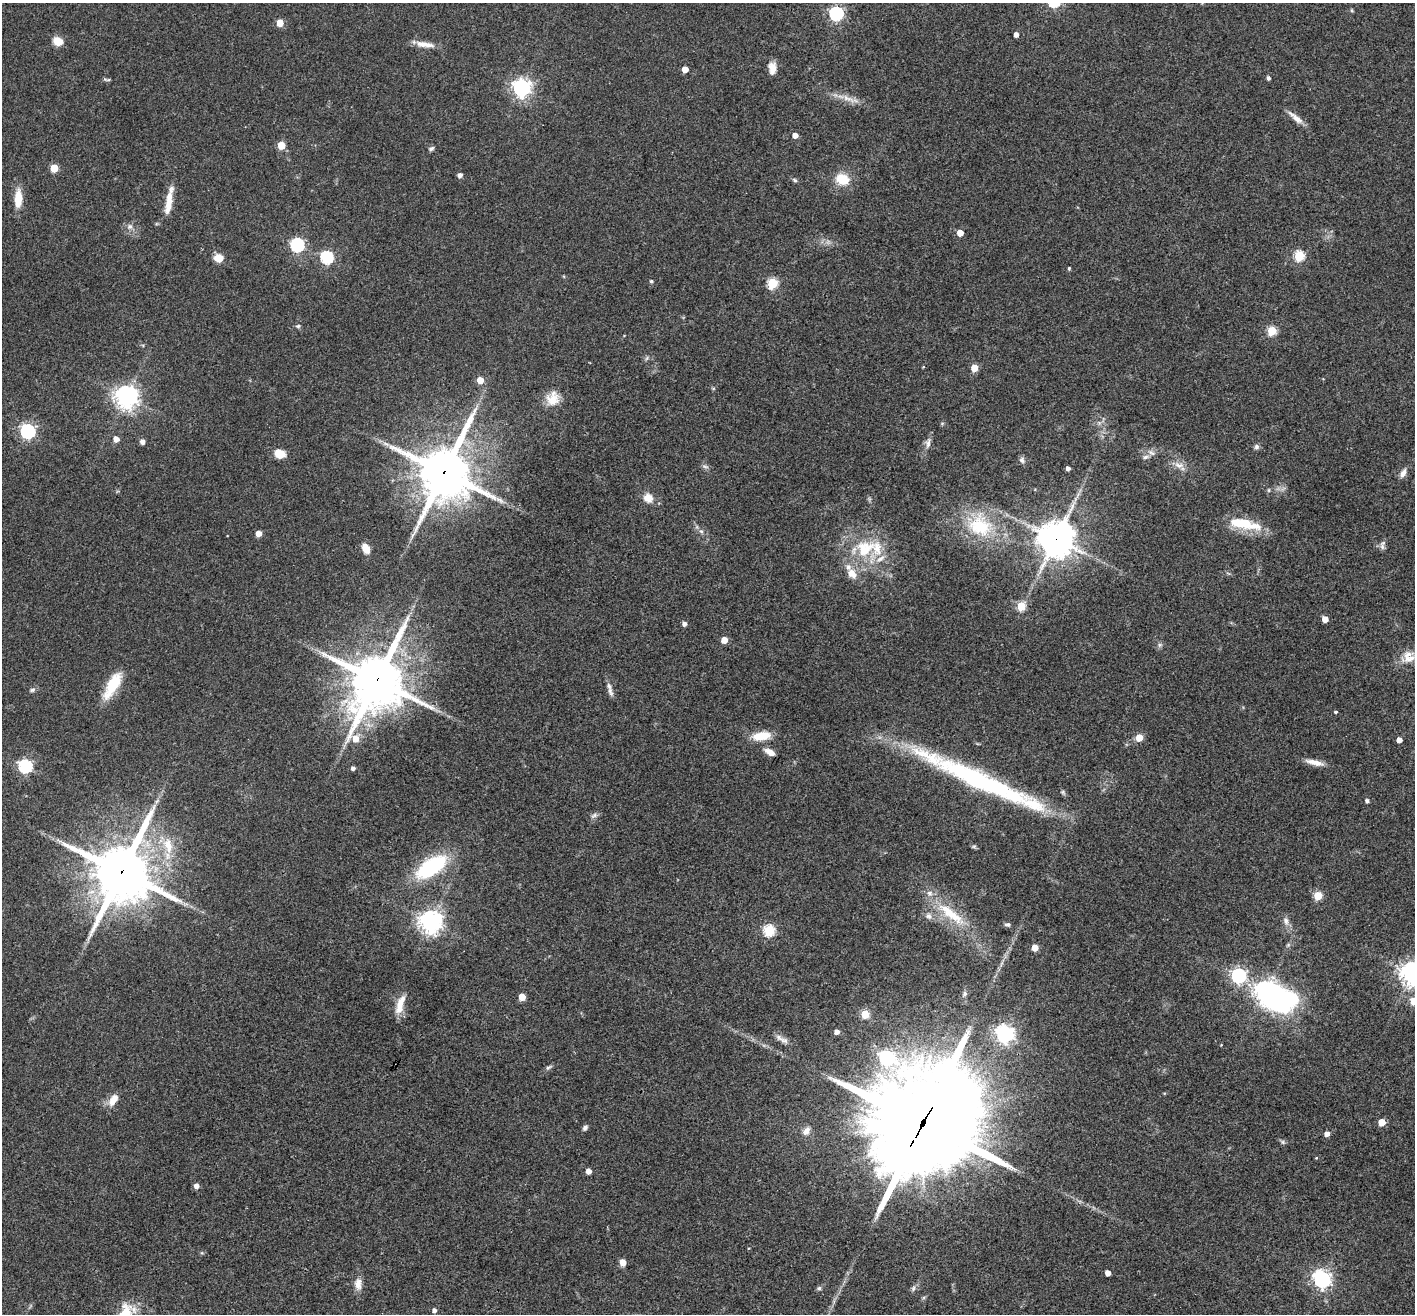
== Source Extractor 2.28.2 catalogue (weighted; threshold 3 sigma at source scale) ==
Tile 7 of 4 x 4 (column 3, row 2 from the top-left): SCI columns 2831-4243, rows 2903-4214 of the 5657 x 5669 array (HDU 1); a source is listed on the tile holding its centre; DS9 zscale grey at full resolution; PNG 1417 x 1316 px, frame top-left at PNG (2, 3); no overlay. Shown black and unused: <1% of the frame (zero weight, under 3 of 4 exposures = <1% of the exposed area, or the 3 px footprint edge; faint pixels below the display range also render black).
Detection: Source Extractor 2.28.2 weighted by HDU 2 'WHT'; one run over the whole footprint, this tile lists its part. Background 0.0339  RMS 0.0047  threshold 0.0211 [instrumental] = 3 sigma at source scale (4.5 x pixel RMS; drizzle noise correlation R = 1.50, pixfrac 1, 0.05/0.05 arcsec/px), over >= 5 px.
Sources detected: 135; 1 inside a brighter object's white glare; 2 long thin detections or spike segments (spike, bleed or trail) — not listed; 6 inside a brighter listed object's ellipse — not listed separately; the other 126 listed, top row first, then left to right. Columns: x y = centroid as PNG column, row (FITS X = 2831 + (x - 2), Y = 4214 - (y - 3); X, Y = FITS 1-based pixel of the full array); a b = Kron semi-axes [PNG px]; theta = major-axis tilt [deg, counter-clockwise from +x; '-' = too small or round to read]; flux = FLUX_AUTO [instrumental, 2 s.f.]
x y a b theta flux
836 14 6 6 - 93
280 23 5 5 - 9.5
1016 34 4 4 - 2.4
58 41 8 7 - 8.3
425 44 25 7 -7 4.9
772 67 13 11 -61 4.1
685 69 5 4 - 6.8
1268 78 4 4 - 1.2
105 79 8 3 -19 0.72
521 88 7 6 - 210
848 99 23 7 -20 4.7
1296 118 24 7 -41 3.9
795 135 4 4 - 3.8
281 145 5 5 - 12
431 148 8 5 30 0.93
54 168 5 5 - 14
460 175 4 4 - 2.1
842 179 14 11 -20 11
795 180 7 5 -28 0.85
18 199 19 8 87 9.2
168 204 29 9 75 6.6
130 227 8 7 - 1.7
960 233 5 4 - 6.8
297 245 6 6 - 80
1299 256 5 5 - 34
327 257 6 6 - 63
218 258 8 7 - 6.2
1069 268 4 3 - 0.59
651 281 4 4 - 0.8
772 283 5 5 - 33
298 326 6 5 - 0.84
1272 331 5 5 - 25
923 367 4 3 - 0.33
974 368 5 5 - 10
480 380 5 5 - 8.7
126 397 7 7 - 410
553 399 19 15 74 7.6
28 431 6 6 - 110
116 439 4 4 - 4.1
142 442 5 5 - 2.4
928 443 15 6 81 2.3
1256 447 7 7 - 1.3
280 454 11 9 -15 5.9
1145 457 8 6 18 1.4
1022 460 9 7 -73 1.4
1179 465 15 8 -12 3.4
705 466 10 4 -11 1
1068 468 4 4 - 1.6
444 472 18 16 72 2300
1403 473 13 7 63 2.4
1269 490 6 4 90 0.58
648 498 13 12 - 4.9
1244 524 42 11 -12 17
980 526 36 32 -25 31
701 531 6 5 - 1
259 533 4 4 - 4.5
1056 539 12 11 - 920
1382 545 13 6 78 1.6
366 548 9 6 -64 5.9
865 549 27 22 29 23
852 573 15 11 -50 5.5
1021 606 5 5 - 22
1325 619 5 4 - 5.3
684 624 4 4 - 2
724 640 5 5 - 6.6
1160 645 6 6 - 0.99
1409 658 22 10 16 5.4
377 680 20 16 67 2700
112 685 33 12 60 15
32 690 7 5 17 1
610 692 15 6 -74 2.1
1336 712 5 3 - 0.52
761 736 20 9 9 9.5
1139 738 5 5 - 9.4
1399 740 4 4 - 4.1
770 752 12 6 -29 3.3
1314 762 24 6 -12 4.3
25 766 6 6 - 87
353 768 4 4 - 1.6
1063 792 6 5 - 0.81
157 801 7 4 70 1
1367 801 4 4 - 1.4
594 815 9 5 31 1.4
168 845 26 13 -77 12
974 846 6 5 - 0.75
431 867 29 14 34 47
121 872 19 17 74 3100
1318 896 5 5 - 19
951 914 49 13 -37 20
929 916 9 7 -48 2
1286 921 11 7 -77 2.3
431 922 7 7 - 390
1008 924 8 5 0 1.1
769 931 5 5 - 47
1035 947 5 5 - 6.7
1412 973 8 7 - 430
1238 976 6 6 - 100
1265 992 7 7 - 340
965 993 7 5 89 1.2
522 997 5 5 - 9.1
1414 1001 5 5 - 14
400 1004 26 8 72 6.5
865 1014 5 5 - 17
837 1032 5 5 - 2.5
1004 1034 7 6 - 200
785 1041 12 7 -22 2.5
1221 1045 3 2 - 0.3
887 1058 7 6 - 99
548 1068 9 5 29 1.1
113 1100 16 8 58 5.1
923 1122 40 30 58 12000
1382 1122 5 5 - 9.4
585 1128 7 5 52 1.2
806 1131 12 8 52 2.9
1327 1134 5 5 - 2.7
1283 1142 7 5 -47 0.9
1316 1158 4 3 - 0.4
588 1171 4 4 - 3.5
196 1186 5 4 - 2.6
622 1262 8 6 -75 2.8
1108 1273 4 4 - 3.7
1322 1279 7 7 - 160
358 1284 16 9 -88 3.9
819 1288 5 5 - 0.9
913 1288 8 6 63 1.3
434 1310 4 4 - 1.7
Overlapping masked pixels (flux is a lower limit): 5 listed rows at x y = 444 472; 1056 539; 377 680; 121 872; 923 1122
Isophote crosses this tile's border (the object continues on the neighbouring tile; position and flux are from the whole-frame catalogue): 3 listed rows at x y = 1409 658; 1412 973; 1414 1001